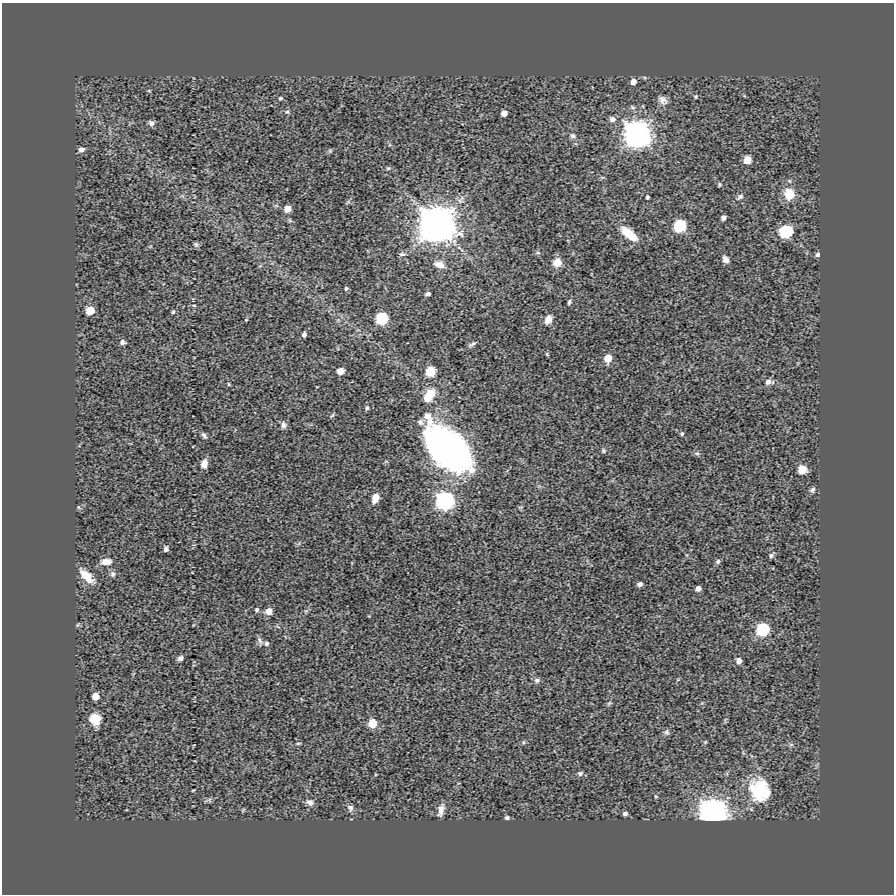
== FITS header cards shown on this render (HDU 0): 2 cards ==
NAXIS1  =                  892
NAXIS2  =                  892

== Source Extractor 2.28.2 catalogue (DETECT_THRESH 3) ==
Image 892 x 892 px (HDU 0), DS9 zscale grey, 1 PNG px = 1 image px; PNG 896 x 896 px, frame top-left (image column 1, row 892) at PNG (2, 3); no overlay
Background 0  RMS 0.009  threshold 0.0269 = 3 sigma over >= 5 px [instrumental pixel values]
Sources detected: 97; all 97 listed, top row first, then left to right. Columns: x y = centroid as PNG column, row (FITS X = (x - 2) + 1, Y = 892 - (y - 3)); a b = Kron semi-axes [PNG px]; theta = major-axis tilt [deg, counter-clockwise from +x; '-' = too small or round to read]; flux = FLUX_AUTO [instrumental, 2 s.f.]
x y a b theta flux
633 81 6 5 - 3.5
696 97 5 4 - 0.65
280 98 5 4 - 0.79
663 100 14 9 -46 3.4
287 112 7 5 3 1.2
504 113 5 4 - 4.5
612 119 7 6 - 2.8
151 123 8 7 - 2
637 134 7 7 - 1900
573 136 8 6 -25 1.7
81 150 6 5 - 2.8
330 151 6 5 - 0.89
747 160 6 5 - 9.9
388 168 5 5 - 0.82
719 185 5 5 - 0.86
789 194 12 11 - 12
647 197 4 3 - 0.94
740 197 11 6 40 2.2
287 209 6 5 - 6.4
724 218 5 4 - 2.1
436 224 10 10 - 3200
680 225 6 6 - 92
786 231 7 6 - 91
629 234 21 9 -39 12
196 245 7 5 -58 1.1
402 254 9 4 1 1.2
817 255 5 5 - 1.8
725 259 8 6 -66 2.9
557 262 9 8 - 7
439 264 14 8 -15 4.5
346 288 5 4 - 0.99
428 294 5 3 - 1.6
569 302 6 4 65 1.2
194 305 5 3 - 0.62
90 310 7 6 - 7.9
173 312 5 4 - 0.91
382 318 6 6 - 79
548 319 10 7 65 4.9
304 334 5 4 - 1.9
122 342 7 6 - 1.6
472 344 11 4 28 1.5
547 354 6 3 -54 0.64
608 358 6 6 - 9.5
340 371 5 5 - 6.8
430 371 6 6 - 28
768 382 9 7 2 3.6
229 384 5 4 - 0.63
431 393 11 10 - 7.7
427 397 11 8 -70 6.5
367 408 5 4 - 0.97
420 422 8 7 - 1.9
284 425 9 7 -83 2.1
682 434 5 4 - 0.92
204 435 8 5 -59 1.6
447 448 45 26 -44 240
603 451 6 5 - 0.88
697 454 7 5 -38 1.3
204 464 10 7 77 3.8
802 469 6 6 - 17
812 490 7 6 - 1.6
375 498 9 6 70 5.6
445 500 7 7 - 500
78 507 6 4 -88 0.77
166 549 6 5 - 1.8
771 555 7 5 34 1.5
718 561 6 5 - 1.4
106 562 12 7 7 5.4
113 574 8 6 89 1.9
86 576 19 8 -44 10
640 584 6 4 25 1.8
698 589 5 4 - 2.9
257 610 5 5 - 1
269 611 6 5 - 6.2
763 629 7 6 - 100
260 641 13 5 -71 1.8
266 644 6 6 - 1.4
180 658 7 6 - 1.8
739 661 5 5 - 4.1
537 680 8 7 - 1.7
95 696 5 5 - 7.5
609 703 7 4 45 0.89
95 719 13 12 - 8.6
372 723 6 5 - 16
667 732 9 7 -66 1.5
523 742 5 5 - 0.89
705 742 5 4 - 0.69
298 743 7 3 8 0.74
580 773 7 6 - 1.6
193 790 5 3 - 0.46
759 790 27 23 -64 30
656 796 5 3 - 0.59
310 802 10 8 -26 2.7
350 808 9 7 -88 1.9
441 810 15 6 75 3.8
625 813 5 4 - 1.6
713 813 7 7 - 2300
507 818 5 5 - 1.3